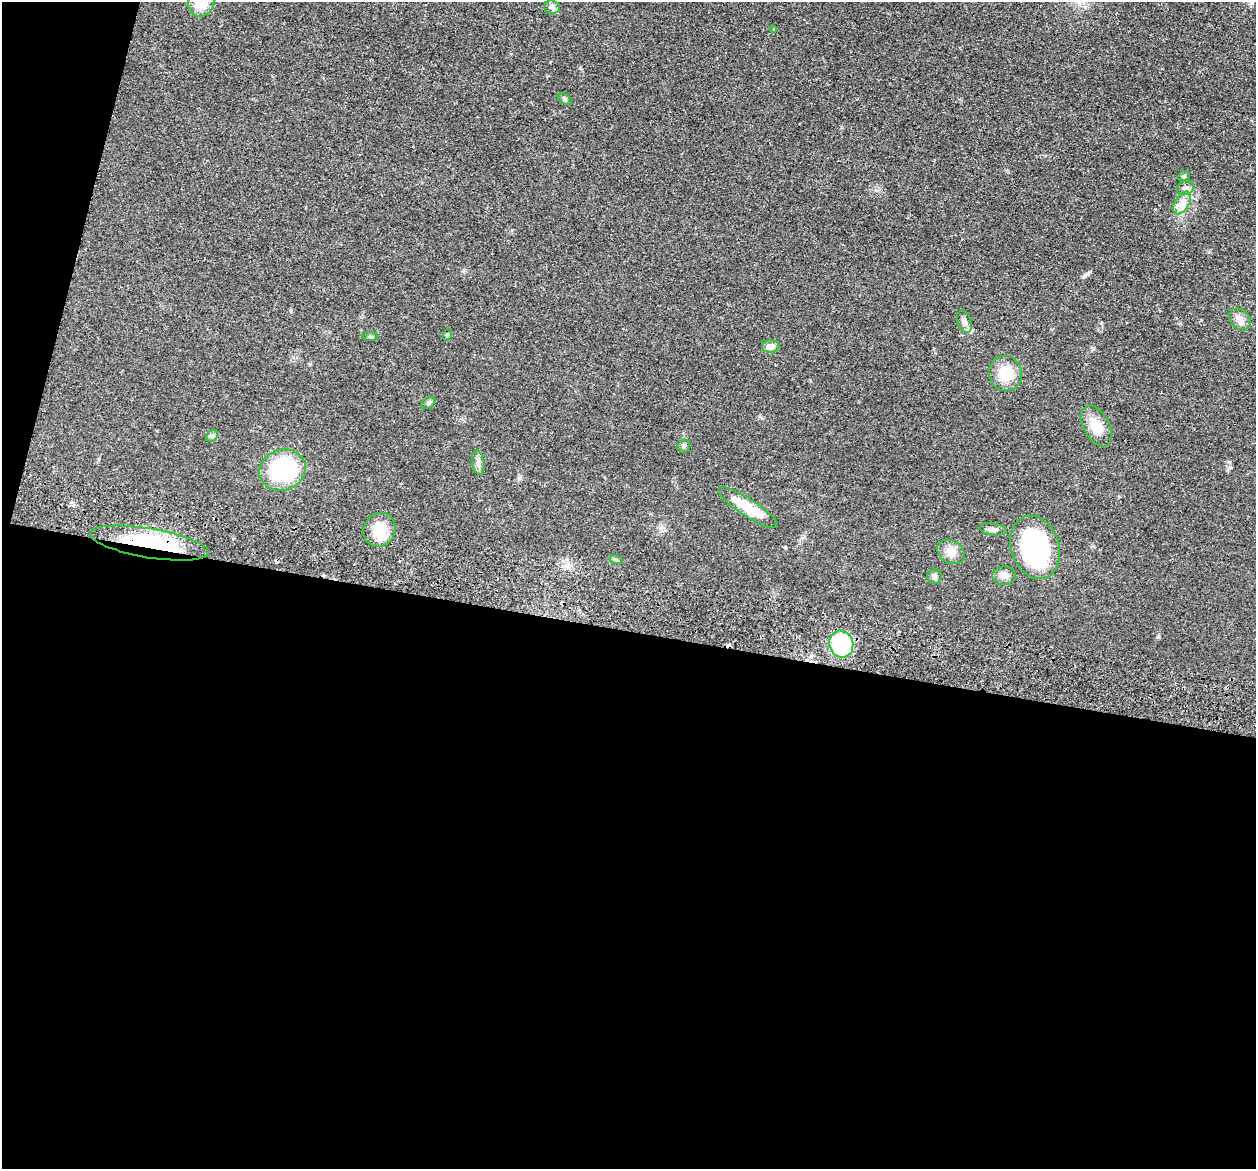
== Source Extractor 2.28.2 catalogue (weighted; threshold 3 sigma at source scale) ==
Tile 13 of 4 x 4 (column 1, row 4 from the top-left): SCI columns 15-1268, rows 299-1465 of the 5045 x 5146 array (HDU 1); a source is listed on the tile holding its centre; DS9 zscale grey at full resolution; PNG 1258 x 1171 px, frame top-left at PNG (2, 2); each listed source drawn as its Kron ellipse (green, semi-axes under 4 px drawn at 4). Shown black and unused: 49% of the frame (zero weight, under 2 of 3 exposures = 3% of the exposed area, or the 3 px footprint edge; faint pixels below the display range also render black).
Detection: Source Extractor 2.28.2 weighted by HDU 2 'WHT'; one run over the whole footprint, this tile lists its part. Background 0.0513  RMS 0.0067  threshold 0.0299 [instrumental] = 3 sigma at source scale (4.5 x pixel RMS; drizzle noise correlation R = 1.50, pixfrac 1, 0.05/0.05 arcsec/px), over >= 5 px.
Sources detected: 35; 4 cosmic-ray / hot-pixel residue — neither listed nor drawn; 2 inside a brighter listed object's ellipse — not listed separately; the other 29 listed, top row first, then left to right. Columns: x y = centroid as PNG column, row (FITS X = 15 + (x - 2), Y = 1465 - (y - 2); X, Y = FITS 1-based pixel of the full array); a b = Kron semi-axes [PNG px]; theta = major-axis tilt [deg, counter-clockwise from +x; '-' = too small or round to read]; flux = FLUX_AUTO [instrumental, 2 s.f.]
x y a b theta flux
201 3 14 12 61 13
552 7 8 6 -3 1.9
774 30 4 3 - 1.2
565 99 8 5 -36 1.2
1184 176 6 5 - 1.1
1185 188 9 7 17 2.4
1182 203 12 7 58 4.4
1240 319 12 9 -46 3.9
964 321 12 6 -74 2.6
447 335 6 4 71 0.71
370 337 8 4 0 0.89
771 346 9 6 2 4
1006 373 18 16 -81 15
428 403 8 5 37 1.2
1096 426 22 13 -62 12
212 436 6 5 - 1.3
684 446 7 6 - 1.3
478 463 12 6 -81 2.6
283 470 23 20 20 58
748 508 35 8 -33 17
993 529 14 6 -9 2.6
379 530 17 15 60 15
149 543 60 14 -9 60
1035 547 32 24 -71 85
951 552 15 11 -31 5.6
616 560 6 4 -19 0.9
1004 576 11 9 0 3.5
934 577 7 7 - 1.6
841 644 13 12 - 44
Overlapping masked pixels (flux is a lower limit): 1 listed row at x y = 149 543
Isophote crosses this tile's border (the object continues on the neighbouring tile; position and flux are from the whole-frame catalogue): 1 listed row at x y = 201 3
Unlisted compact peaks at least as high as the median listed source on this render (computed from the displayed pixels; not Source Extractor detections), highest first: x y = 580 68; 1158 637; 1093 349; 1085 276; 519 478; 785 547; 1101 323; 929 607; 291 311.